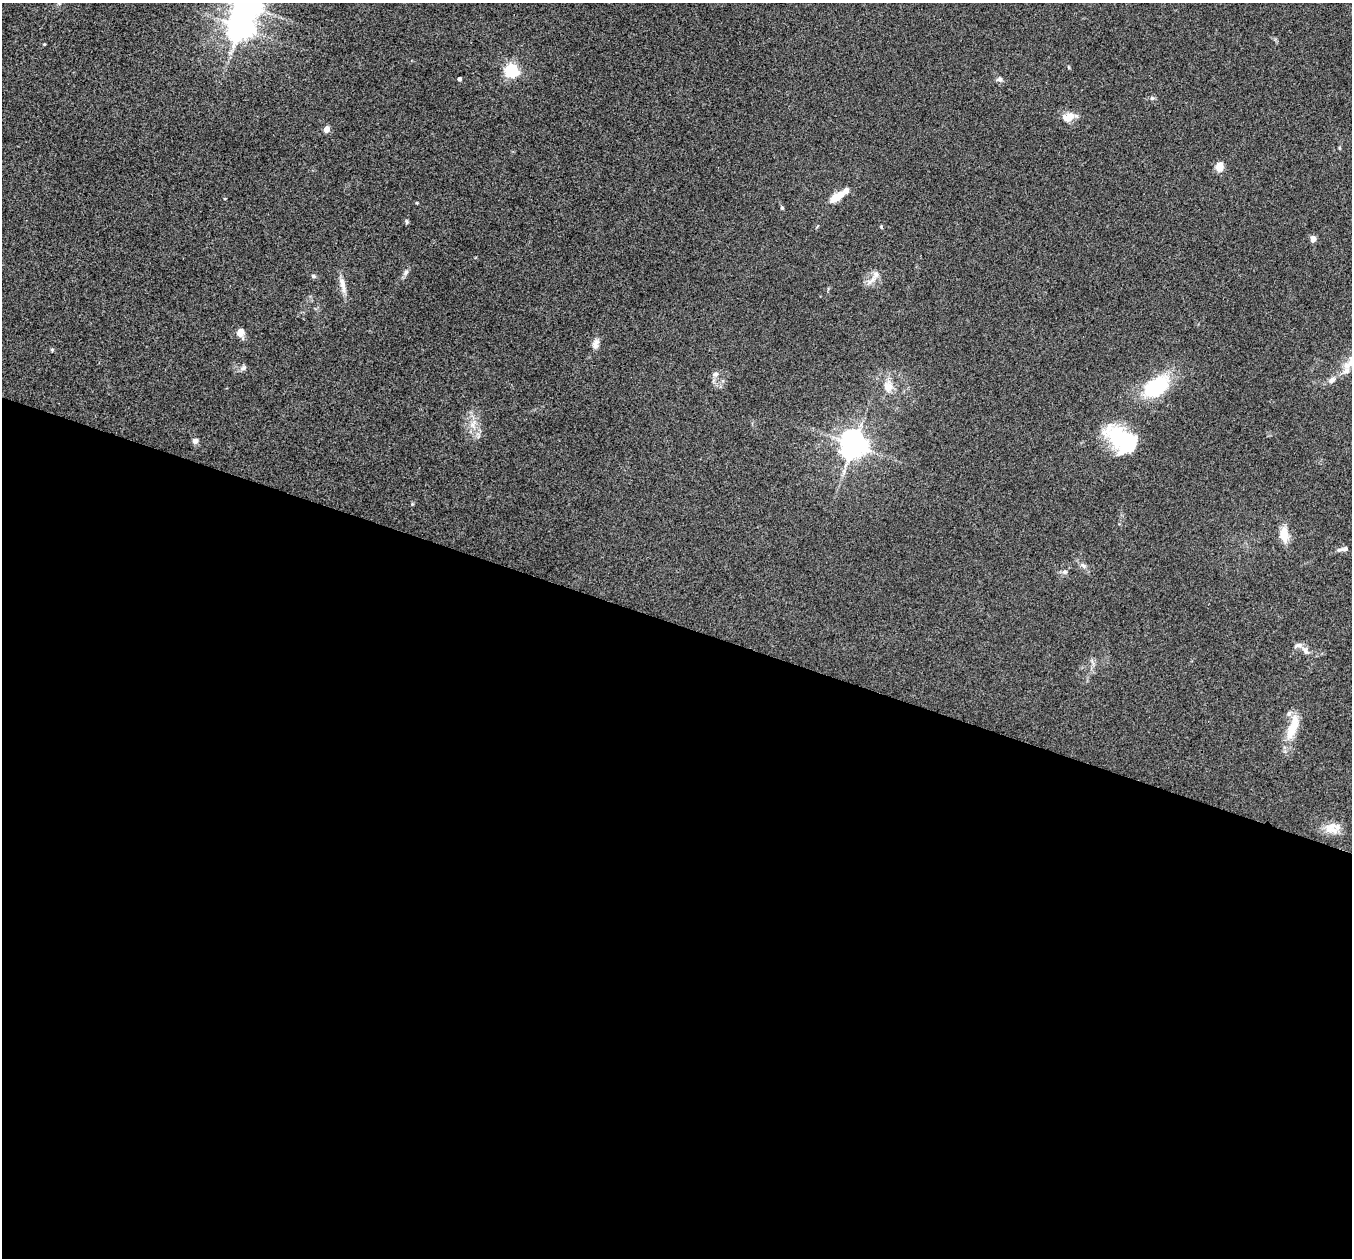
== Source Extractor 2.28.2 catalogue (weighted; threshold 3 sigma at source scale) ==
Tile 14 of 4 x 4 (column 2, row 4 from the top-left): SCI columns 1366-2715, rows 146-1401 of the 5434 x 5444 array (HDU 1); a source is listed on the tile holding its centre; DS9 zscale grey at full resolution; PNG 1354 x 1260 px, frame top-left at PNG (2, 3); no overlay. Shown black and unused: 50% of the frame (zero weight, under 3 of 4 exposures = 2% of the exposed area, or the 3 px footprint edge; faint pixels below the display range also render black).
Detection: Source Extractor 2.28.2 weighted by HDU 2 'WHT'; one run over the whole footprint, this tile lists its part. Background 0.106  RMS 0.013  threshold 0.0569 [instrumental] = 3 sigma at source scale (4.5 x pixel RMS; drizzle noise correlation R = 1.50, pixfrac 1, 0.05/0.05 arcsec/px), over >= 5 px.
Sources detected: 45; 4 inside a brighter object's white glare — not listed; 3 inside a brighter listed object's ellipse — not listed separately; the other 38 listed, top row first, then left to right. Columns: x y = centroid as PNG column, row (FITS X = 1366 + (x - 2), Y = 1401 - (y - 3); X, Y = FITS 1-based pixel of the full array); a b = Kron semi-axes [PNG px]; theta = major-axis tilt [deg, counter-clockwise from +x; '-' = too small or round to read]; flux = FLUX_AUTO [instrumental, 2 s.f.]
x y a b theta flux
241 27 8 8 - 1200
44 44 3 3 - 0.96
512 71 6 5 - 260
459 79 4 3 - 4.1
999 79 9 5 17 3
1152 98 6 5 - 2.1
1068 117 14 11 28 14
326 129 4 4 - 17
1219 167 5 5 - 50
836 197 18 7 32 19
225 198 4 2 - 0.88
782 208 4 4 - 1.5
407 222 6 4 -74 1.9
1313 239 7 6 - 5.9
406 272 8 5 60 3.4
876 274 9 8 - 6
313 276 7 5 -18 2.2
343 285 23 7 -79 10
241 332 9 7 81 9.2
595 344 13 8 75 7
52 350 5 4 - 1.5
243 368 9 6 28 3.8
1346 371 25 9 86 12
715 374 7 6 - 3.3
1332 380 9 7 31 6.1
888 386 15 14 - 15
1158 386 34 24 54 61
473 424 13 5 66 6.6
1120 439 38 21 -53 85
195 441 7 6 - 5.3
853 445 8 8 - 1600
1284 534 17 10 -85 18
1345 549 11 6 15 4.5
1083 565 9 4 -48 3.5
1064 572 7 5 -18 2.8
1305 650 13 7 -60 6.3
1293 727 36 11 70 32
1331 828 19 15 -4 17
Unlisted compact peaks at least as high as the median listed source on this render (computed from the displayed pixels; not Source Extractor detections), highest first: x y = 881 227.